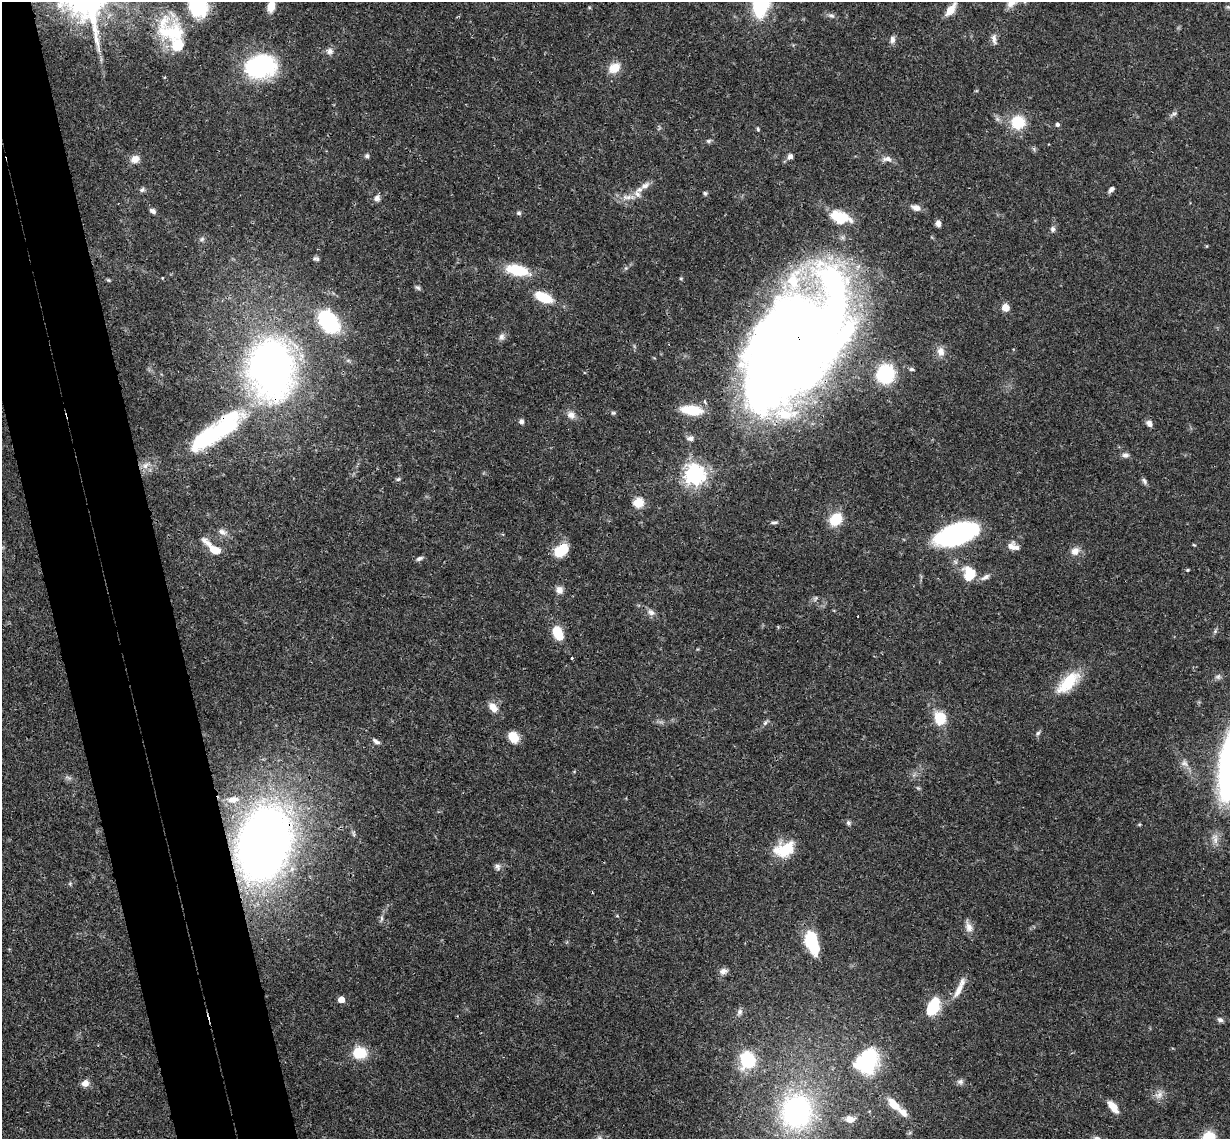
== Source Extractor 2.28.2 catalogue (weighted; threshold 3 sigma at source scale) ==
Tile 11 of 4 x 4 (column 3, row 3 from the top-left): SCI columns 2515-3742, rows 1402-2538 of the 5027 x 4964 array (HDU 1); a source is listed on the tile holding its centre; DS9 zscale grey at full resolution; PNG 1232 x 1141 px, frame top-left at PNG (2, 2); no overlay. Shown black and unused: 8% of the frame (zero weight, under 3 of 4 exposures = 6% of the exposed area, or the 3 px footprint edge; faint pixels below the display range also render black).
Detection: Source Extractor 2.28.2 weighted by HDU 2 'WHT'; one run over the whole footprint, this tile lists its part. Background 0.0431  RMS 0.0028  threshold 0.0128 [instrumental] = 3 sigma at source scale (4.5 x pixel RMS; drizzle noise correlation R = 1.50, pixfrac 1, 0.05/0.05 arcsec/px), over >= 5 px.
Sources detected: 121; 2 inside a brighter object's white glare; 1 cosmic-ray / hot-pixel residue — not listed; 5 inside a brighter listed object's ellipse — not listed separately; the other 113 listed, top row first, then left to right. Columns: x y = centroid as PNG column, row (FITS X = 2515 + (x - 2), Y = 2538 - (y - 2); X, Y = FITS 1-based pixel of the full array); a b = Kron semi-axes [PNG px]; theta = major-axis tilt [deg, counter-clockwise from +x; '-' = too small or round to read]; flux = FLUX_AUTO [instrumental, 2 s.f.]
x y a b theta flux
761 2 16 8 83 52
271 6 12 7 76 4.3
198 7 24 20 -53 14
1228 7 6 4 -18 0.44
951 10 15 7 53 3.8
831 16 10 6 -21 0.88
172 32 47 32 -44 20
994 39 16 6 -85 1.4
892 40 10 7 84 1.2
330 51 10 8 9 1.4
260 66 27 20 11 39
614 68 16 11 31 3.9
1174 114 7 4 1 0.56
1018 122 13 13 - 9.4
1057 124 5 5 - 0.72
758 129 5 4 - 0.36
709 141 7 5 21 0.54
367 156 5 5 - 0.68
790 156 9 7 57 1
135 159 11 9 19 2.3
887 159 13 7 2 1.7
1111 189 7 5 44 1
142 190 7 6 - 0.67
639 190 12 6 27 1.7
705 193 5 5 - 0.53
628 197 22 6 0 2.5
377 198 8 7 - 1.3
916 208 12 7 -18 1.8
153 211 8 5 -31 0.96
519 213 5 5 - 0.59
840 217 19 10 -19 12
938 223 7 6 - 1.2
1053 229 7 6 - 0.78
202 239 7 5 46 0.61
316 259 8 5 -20 0.69
626 268 5 5 - 0.39
517 270 24 11 -14 11
108 280 5 5 - 0.35
418 287 8 5 -38 0.63
543 297 20 9 -25 8.1
1005 307 9 8 - 2.1
329 322 17 11 -54 35
501 337 9 7 77 1.1
795 344 121 68 56 570
941 352 13 10 -84 2.3
272 367 59 43 -86 130
912 369 7 4 -16 0.55
885 374 17 16 - 18
691 410 17 8 -7 11
613 413 7 5 13 0.46
571 415 11 9 -53 1.8
521 421 6 6 - 0.86
1149 423 9 7 -47 1.2
217 431 85 23 36 38
690 438 10 7 6 1.2
1125 455 9 7 1 0.98
146 465 12 7 42 1.9
694 475 7 7 - 180
398 479 6 5 - 0.49
1144 481 9 5 -62 0.77
638 502 5 5 - 20
836 519 13 11 46 7.9
775 522 10 4 5 0.68
222 532 12 7 -28 1.5
956 534 31 14 19 71
1194 545 5 3 - 0.26
1011 546 12 10 -22 2.1
213 548 28 8 -41 5.2
561 551 14 9 42 9.4
1075 551 11 9 45 2.2
419 558 10 5 24 0.75
1187 570 4 4 - 0.3
969 574 13 10 -83 8.7
985 577 14 6 29 1.3
559 590 10 9 - 1.7
651 612 10 8 -41 1.4
558 633 15 9 -65 7.2
572 658 3 2 - 0.49
1218 677 8 7 - 0.77
1068 682 33 14 44 10
493 707 13 8 -53 2.7
940 718 16 13 -76 6.4
765 722 9 5 52 0.71
1038 733 7 5 61 0.6
513 737 10 8 -52 6.3
376 741 10 5 -32 0.99
1184 763 12 7 -33 1.5
918 788 6 4 -43 0.39
233 800 16 8 10 2.5
848 823 7 6 - 0.67
264 843 46 32 75 270
785 849 24 15 22 9.8
497 867 9 8 - 0.99
382 918 9 4 89 0.68
969 927 17 9 -72 2
812 939 23 12 -82 13
723 971 11 7 11 1.3
959 990 22 8 62 3.2
341 1000 5 4 - 4.9
933 1007 19 11 62 11
740 1012 9 7 68 1
1220 1020 8 5 -24 0.86
360 1053 11 10 - 9.1
748 1060 14 13 - 16
867 1061 33 27 50 19
960 1082 9 7 -4 0.92
85 1083 7 7 - 2.4
1159 1095 14 8 44 1.8
894 1104 17 8 -46 5.2
1113 1107 16 7 -52 3.2
797 1111 32 29 82 52
850 1119 11 8 -7 2.2
1208 1137 12 10 24 7.1
Overlapping masked pixels (flux is a lower limit): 4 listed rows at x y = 795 344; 272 367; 217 431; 264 843
Isophote crosses this tile's border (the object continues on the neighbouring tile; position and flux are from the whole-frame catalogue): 4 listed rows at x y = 761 2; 271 6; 198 7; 1208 1137